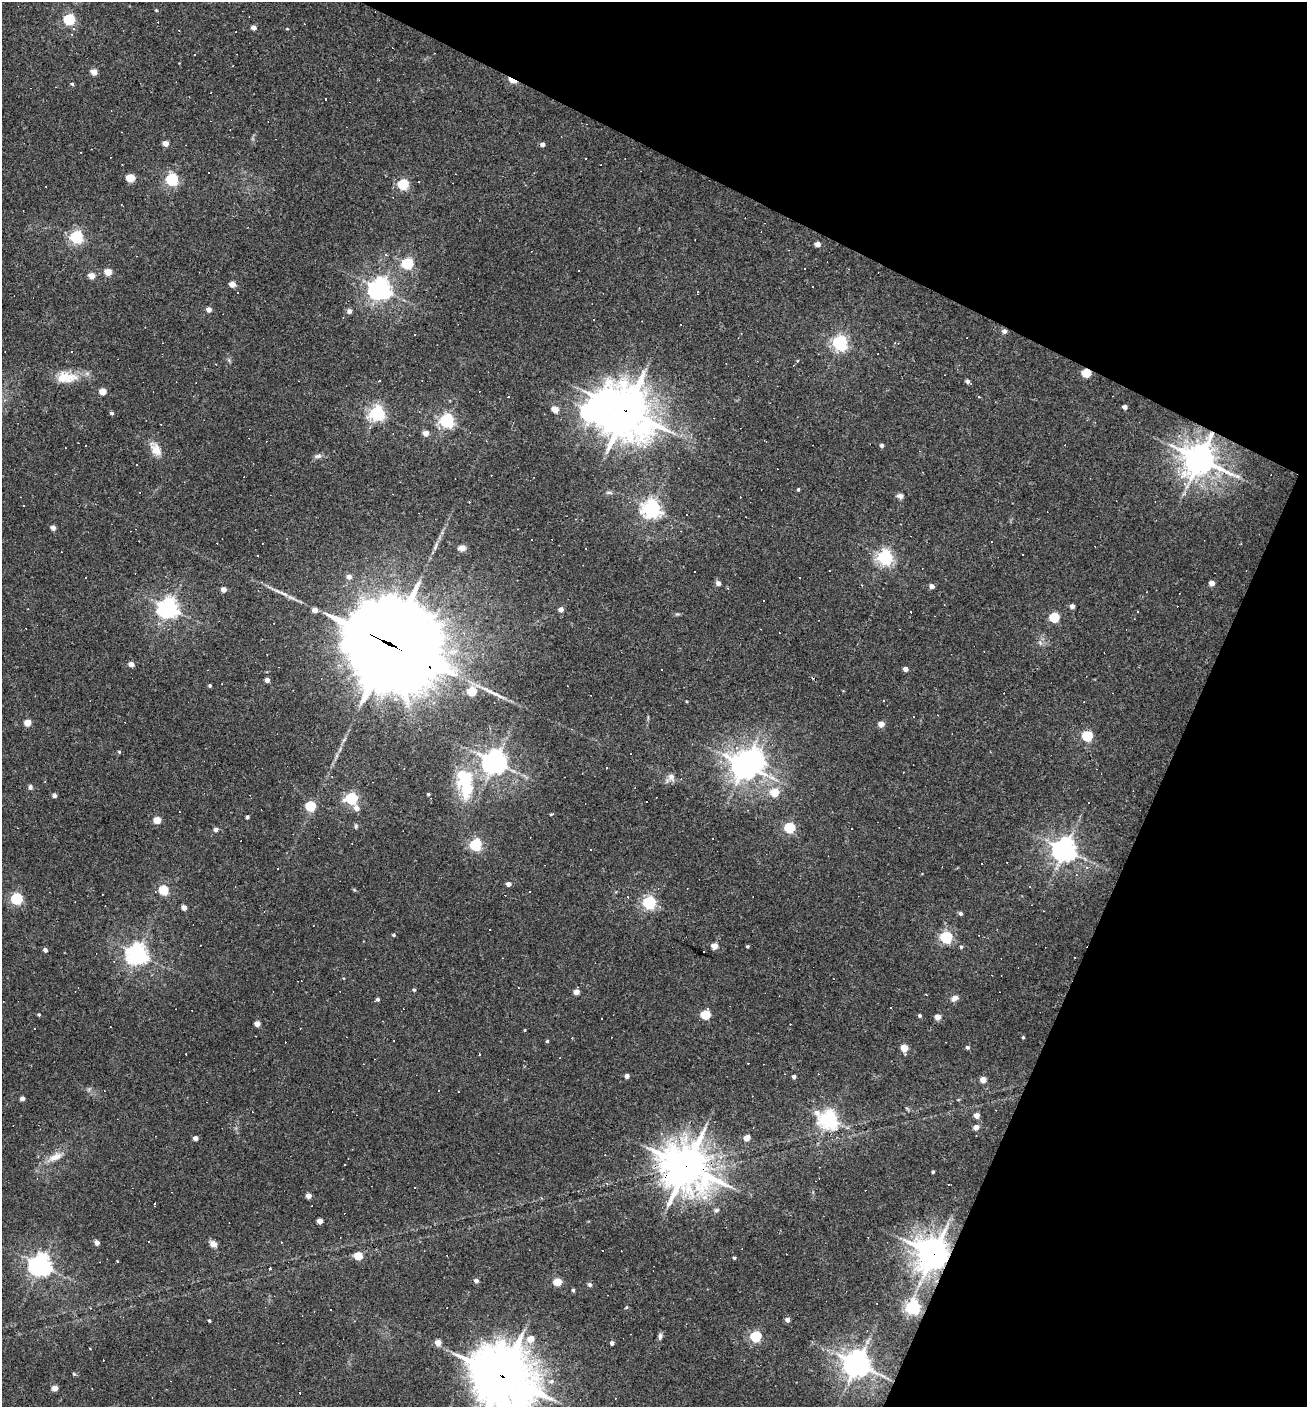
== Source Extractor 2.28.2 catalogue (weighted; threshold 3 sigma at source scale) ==
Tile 8 of 4 x 4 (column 4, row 2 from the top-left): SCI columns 4187-5491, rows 2809-4213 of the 5628 x 5617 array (HDU 1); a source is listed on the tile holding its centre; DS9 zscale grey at full resolution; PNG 1309 x 1409 px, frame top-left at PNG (2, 2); no overlay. Shown black and unused: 23% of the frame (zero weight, under 3 of 4 exposures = <1% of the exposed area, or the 3 px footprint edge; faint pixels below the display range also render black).
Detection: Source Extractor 2.28.2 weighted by HDU 2 'WHT'; one run over the whole footprint, this tile lists its part. Background 0.0388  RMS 0.0052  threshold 0.0232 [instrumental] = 3 sigma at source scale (4.5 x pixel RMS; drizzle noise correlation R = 1.50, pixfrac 1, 0.05/0.05 arcsec/px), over >= 5 px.
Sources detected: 254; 2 inside a brighter object's white glare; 72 cosmic-ray / hot-pixel residue — not listed; the other 180 listed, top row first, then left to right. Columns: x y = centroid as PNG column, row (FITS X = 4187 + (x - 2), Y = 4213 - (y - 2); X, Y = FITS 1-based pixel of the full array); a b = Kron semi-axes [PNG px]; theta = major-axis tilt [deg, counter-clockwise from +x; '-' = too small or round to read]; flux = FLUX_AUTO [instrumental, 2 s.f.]
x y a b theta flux
156 10 4 4 - 0.5
69 19 5 5 - 55
254 28 4 4 - 3.4
287 29 4 3 - 0.4
194 54 3 2 - 0.55
94 72 5 4 - 6.7
512 80 10 4 -26 13
72 84 4 4 - 0.69
121 132 3 2 - 0.37
165 143 4 4 - 5.3
542 144 4 4 - 1.8
130 178 5 5 - 16
172 179 6 5 - 73
403 184 5 5 - 41
76 237 6 5 - 94
818 244 4 4 - 3.8
408 263 6 5 - 49
108 272 5 4 - 9.7
92 276 5 4 - 6.8
232 284 5 4 - 5.4
380 289 7 7 - 370
697 292 4 2 - 0.76
209 309 5 4 - 3.3
349 311 6 6 - 1.5
1004 331 6 5 - 1.6
840 343 6 6 - 130
895 343 4 4 - 0.73
1086 373 5 5 - 21
66 377 29 14 0 11
968 382 6 3 -38 1.4
103 391 5 4 - 8.6
978 397 3 3 - 2.1
1125 407 4 4 - 2.4
555 409 5 4 - 8.2
626 411 20 18 -51 1400
593 412 8 8 - 330
112 413 4 4 - 1.1
377 413 6 6 - 150
447 421 6 6 - 120
426 433 5 5 - 4.5
882 445 5 4 - 1.2
156 449 17 11 -61 5.9
318 456 10 6 18 1.8
1200 459 10 9 - 920
1185 484 13 6 -66 3.3
798 489 4 3 - 0.62
609 493 8 4 -9 0.91
900 496 8 6 -24 1.7
24 505 3 2 - 0.76
652 508 7 6 - 240
53 527 4 4 - 2.7
462 548 5 4 - 6.8
885 557 6 6 - 150
695 572 2 2 - 0.47
349 577 5 5 - 2.8
85 578 3 2 - 0.37
718 583 6 5 - 1.8
1212 583 4 4 - 4.1
931 586 4 4 - 2.7
728 588 5 3 - 0.52
224 589 4 4 - 3.7
763 601 3 2 - 0.55
1072 606 4 4 - 2.5
168 608 7 7 - 300
561 609 5 4 - 2.9
315 610 5 4 - 3.7
1138 611 3 2 - 0.52
1054 617 5 5 - 31
464 633 4 4 - 0.82
388 643 41 27 -28 11000
131 664 4 4 - 4.4
661 669 3 3 - 3.3
905 669 4 4 - 2.8
267 680 4 4 - 2.7
210 686 4 4 - 0.79
472 692 5 5 - 23
28 723 5 4 - 8.3
881 724 4 4 - 5.2
1087 736 5 5 - 43
119 752 5 4 - 0.6
336 756 7 5 75 1.2
495 762 8 7 - 500
745 765 9 8 - 580
607 768 3 3 - 2.3
671 777 10 8 -74 2.6
465 782 47 23 -88 33
30 787 7 5 -84 1.2
775 792 5 5 - 14
428 794 3 3 - 0.69
54 795 4 4 - 1.9
351 798 6 5 - 66
646 801 3 2 - 0.48
310 806 5 5 - 32
356 808 6 6 - 3.5
551 814 5 3 - 0.47
247 817 3 3 - 1.1
157 820 5 4 - 10
356 826 7 4 -90 0.95
790 828 5 5 - 43
216 830 5 5 - 1.8
476 845 5 5 - 67
1065 849 7 7 - 450
922 874 3 2 - 0.49
508 884 4 4 - 2.7
163 890 5 5 - 22
529 892 3 2 - 0.9
16 899 5 5 - 59
649 903 6 6 - 100
184 907 4 4 - 3.2
960 913 5 4 - 1.1
489 930 3 3 - 0.65
394 935 4 4 - 0.81
946 937 6 5 - 72
714 946 4 4 - 6.9
747 946 4 4 - 0.71
961 947 5 4 - 0.73
45 950 4 4 - 1.8
137 954 7 7 - 330
414 990 4 4 - 0.69
576 992 5 4 - 4.8
926 994 3 2 - 0.37
954 998 8 6 32 2.8
377 999 4 4 - 1.2
39 1014 4 3 - 0.61
706 1015 6 5 - 24
920 1016 4 4 - 0.86
937 1017 4 4 - 5
257 1024 4 4 - 4.3
525 1030 4 3 - 0.4
1023 1037 4 3 - 0.57
547 1041 4 3 - 0.67
967 1047 4 4 - 1.1
904 1048 5 5 - 9.3
480 1055 3 3 - 2
627 1076 4 4 - 2.1
794 1077 4 4 - 1.7
983 1079 4 4 - 6.3
438 1091 2 2 - 0.35
22 1098 4 4 - 2.6
977 1116 4 4 - 4.2
828 1119 7 6 - 230
976 1127 4 4 - 4.2
195 1138 4 4 - 2.6
747 1138 5 4 - 5.4
55 1157 21 9 23 5.4
686 1166 16 14 -33 1500
933 1172 3 3 - 0.68
949 1184 3 2 - 0.52
308 1196 4 4 - 3.9
154 1204 4 2 - 1.2
716 1210 6 6 - 1.2
320 1221 4 4 - 3.9
281 1242 2 2 - 0.39
97 1243 4 4 - 2.9
213 1244 9 7 -32 2.5
933 1254 10 10 - 900
358 1256 5 5 - 13
734 1258 4 4 - 0.66
40 1265 7 7 - 360
270 1268 3 2 - 0.93
476 1281 5 4 - 2.1
558 1282 5 5 - 13
590 1285 6 5 - 1.1
573 1290 4 4 - 0.78
626 1307 5 3 - 0.57
913 1307 6 6 - 140
787 1320 5 5 - 2.2
209 1321 3 3 - 0.57
660 1336 8 5 79 1.5
756 1336 6 5 - 50
530 1339 6 5 - 7
438 1343 5 4 - 6.2
612 1343 4 4 - 1.6
90 1349 3 2 - 0.64
857 1364 8 8 - 630
74 1374 5 4 - 0.72
502 1376 22 19 -38 2500
551 1381 8 6 8 1.9
55 1388 4 4 - 5.7
300 1393 3 2 - 0.3
Overlapping masked pixels (flux is a lower limit): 8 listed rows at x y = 512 80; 1086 373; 626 411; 1200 459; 388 643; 686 1166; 933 1254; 502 1376
Isophote crosses this tile's border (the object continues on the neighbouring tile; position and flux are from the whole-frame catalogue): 1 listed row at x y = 502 1376